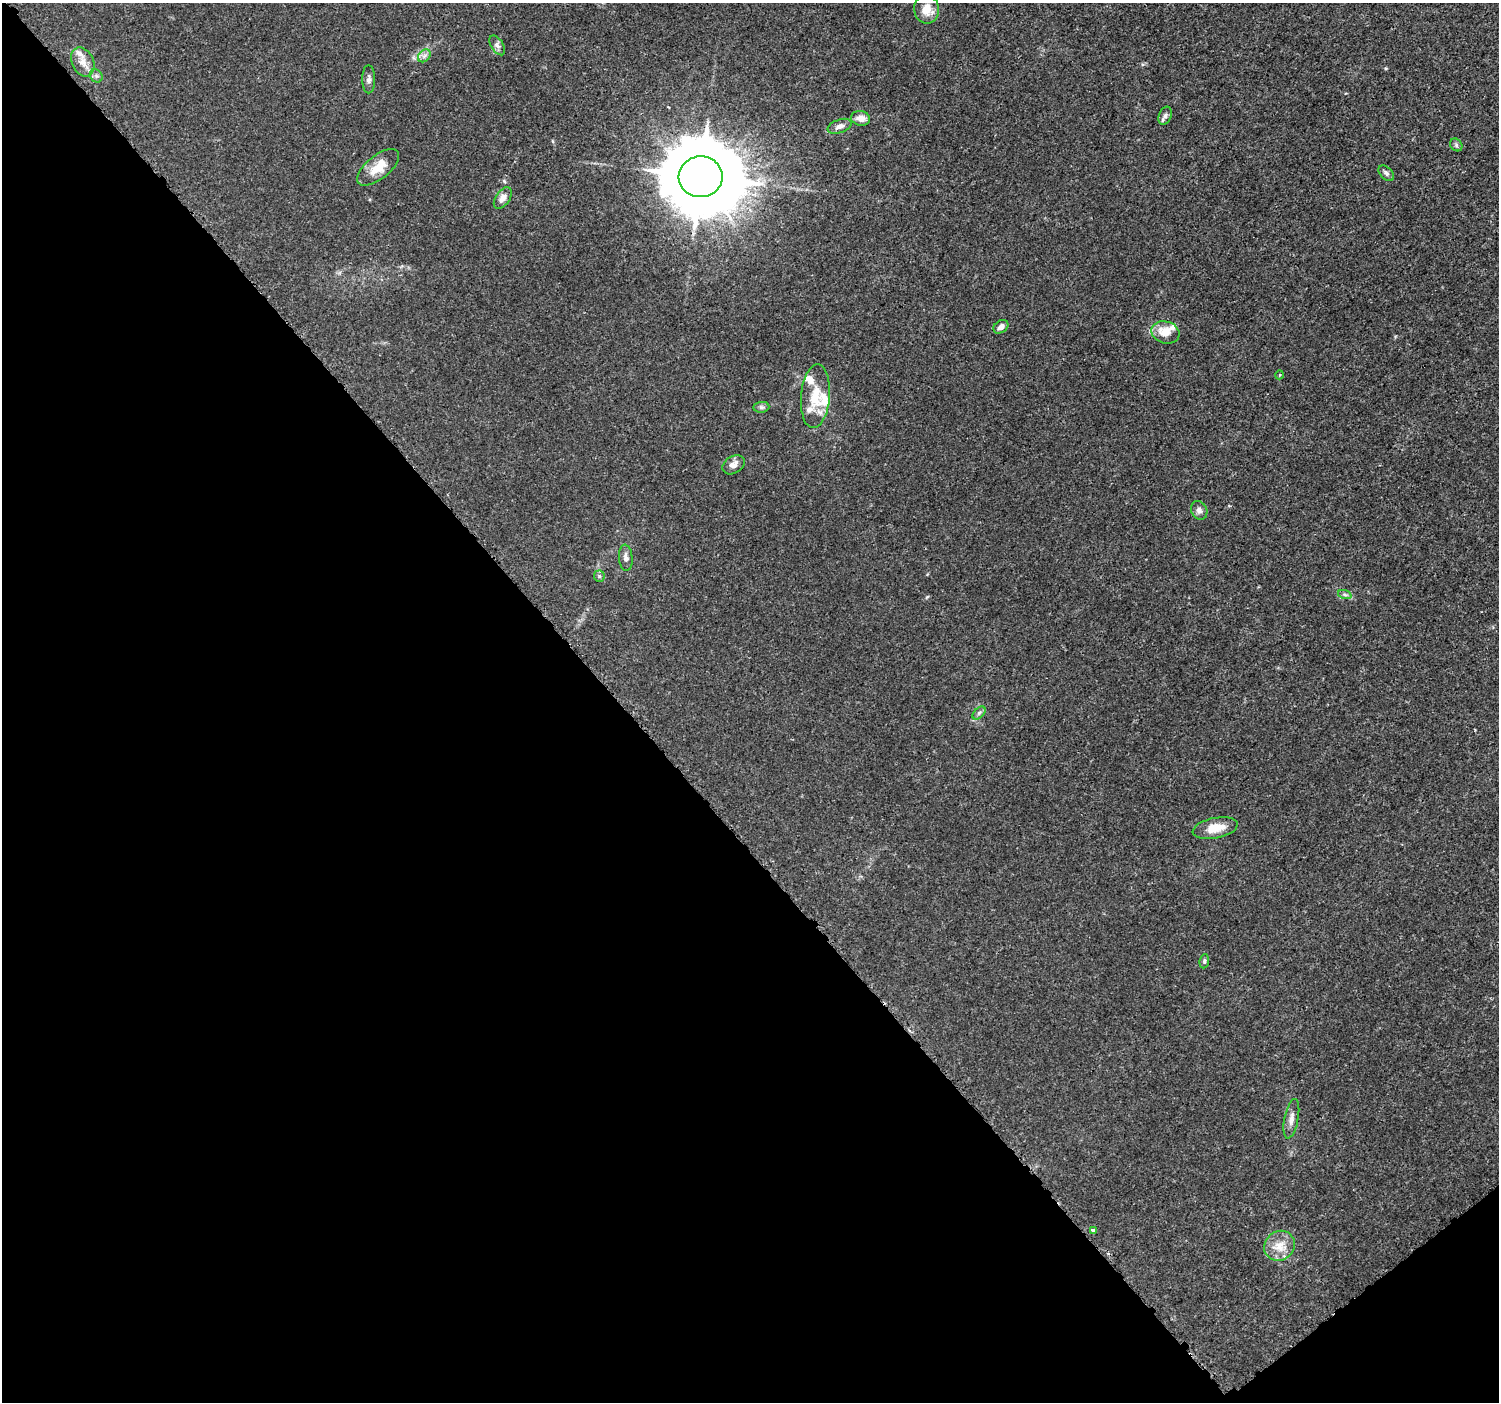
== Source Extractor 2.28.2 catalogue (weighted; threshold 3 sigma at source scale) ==
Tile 14 of 4 x 4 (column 2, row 4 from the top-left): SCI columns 1519-3015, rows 164-1563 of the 6038 x 5992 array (HDU 1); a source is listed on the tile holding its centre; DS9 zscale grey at full resolution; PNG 1501 x 1404 px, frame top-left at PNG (2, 3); each listed source drawn as its Kron ellipse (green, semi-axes under 4 px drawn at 4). Shown black and unused: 43% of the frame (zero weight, under 3 of 5 exposures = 2% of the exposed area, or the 3 px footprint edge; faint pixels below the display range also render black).
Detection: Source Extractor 2.28.2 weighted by HDU 2 'WHT'; one run over the whole footprint, this tile lists its part. Background 0.00153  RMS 7.0e-04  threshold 0.00316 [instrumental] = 3 sigma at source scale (4.5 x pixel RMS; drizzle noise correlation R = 1.50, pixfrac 1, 0.0396/0.0396 arcsec/px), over >= 5 px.
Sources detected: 35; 5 inside a brighter listed object's ellipse — not listed separately; the other 30 listed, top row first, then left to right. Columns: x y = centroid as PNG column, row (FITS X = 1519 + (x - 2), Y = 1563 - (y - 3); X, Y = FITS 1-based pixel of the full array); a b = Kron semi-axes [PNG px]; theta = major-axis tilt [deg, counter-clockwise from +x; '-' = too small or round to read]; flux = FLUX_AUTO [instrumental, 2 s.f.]
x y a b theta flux
927 9 14 12 -80 0.89
497 45 11 6 -58 0.25
424 56 7 5 46 0.21
83 62 15 11 -65 0.68
96 76 7 6 - 0.18
369 79 14 6 90 0.28
1165 116 9 6 68 0.22
861 118 9 7 -10 0.56
840 126 12 6 20 0.37
1456 145 7 5 -50 0.15
378 167 25 11 39 1.4
1386 173 9 6 -45 0.19
701 177 22 20 4 970
503 198 12 7 56 0.41
1001 327 8 6 37 0.38
1165 332 14 11 -15 1.1
1279 375 4 3 - 0.058
815 396 32 14 85 1.9
761 407 8 5 6 0.17
734 465 12 8 30 0.44
1199 510 10 8 -62 0.27
626 558 13 7 -85 0.31
599 576 5 5 - 0.12
1345 595 7 4 -19 0.14
979 713 8 4 45 0.16
1215 828 23 10 11 1.2
1204 961 7 4 82 0.11
1291 1119 20 7 79 0.47
1093 1230 4 3 - 0.6
1279 1246 16 14 38 1